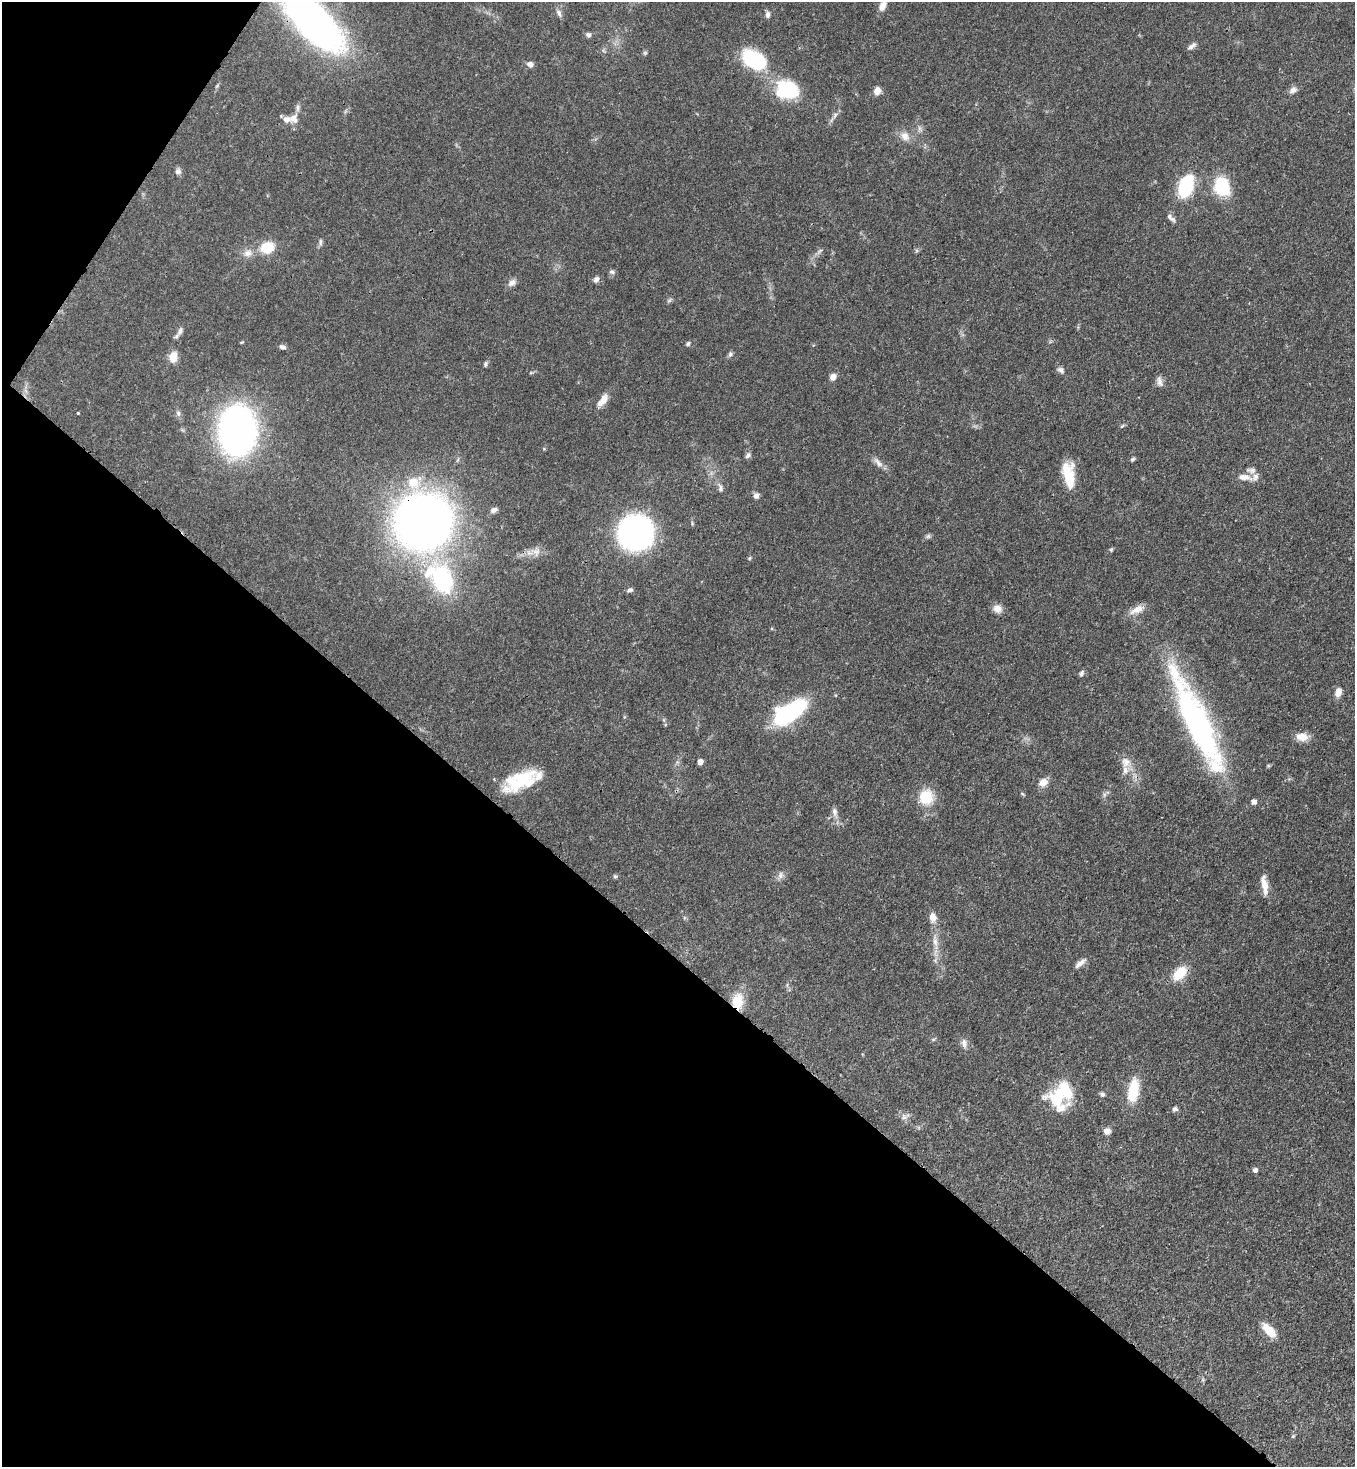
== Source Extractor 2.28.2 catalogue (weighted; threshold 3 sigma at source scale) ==
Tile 9 of 4 x 4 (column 1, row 3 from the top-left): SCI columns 364-1716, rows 1525-2989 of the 6000 x 5978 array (HDU 1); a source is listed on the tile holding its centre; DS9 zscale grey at full resolution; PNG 1357 x 1469 px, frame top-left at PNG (2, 2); no overlay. Shown black and unused: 37% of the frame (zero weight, under 3 of 4 exposures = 7% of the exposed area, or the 3 px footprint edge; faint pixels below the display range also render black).
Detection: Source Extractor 2.28.2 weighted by HDU 2 'WHT'; one run over the whole footprint, this tile lists its part. Background 0.0664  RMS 0.0036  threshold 0.0162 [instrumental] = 3 sigma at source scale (4.5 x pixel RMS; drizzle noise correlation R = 1.50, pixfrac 1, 0.05/0.05 arcsec/px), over >= 5 px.
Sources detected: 104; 1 too faint to see at this stretch — not listed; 7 inside a brighter listed object's ellipse — not listed separately; the other 96 listed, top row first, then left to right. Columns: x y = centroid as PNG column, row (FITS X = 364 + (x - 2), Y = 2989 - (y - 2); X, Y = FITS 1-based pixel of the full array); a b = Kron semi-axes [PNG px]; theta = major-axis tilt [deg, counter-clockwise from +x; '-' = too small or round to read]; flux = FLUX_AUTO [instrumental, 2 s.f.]
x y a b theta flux
883 6 12 8 61 2.6
559 13 11 6 -63 1.3
768 14 8 6 83 1.2
313 21 51 21 -48 240
588 35 6 6 - 0.99
1192 46 13 5 36 1.3
645 53 6 5 - 0.54
754 59 30 18 -34 24
530 64 8 7 - 1.5
787 90 25 20 -10 22
1293 90 10 7 29 1.8
877 91 9 7 71 2.4
835 115 9 5 60 1.2
294 119 14 11 -79 2.6
920 129 10 5 -76 1.1
905 136 13 11 -56 3.2
178 171 8 8 - 1.3
1185 186 18 10 68 33
1222 187 20 15 -72 18
1171 218 15 6 -43 1.4
320 242 10 4 90 0.8
267 247 17 13 20 8
820 251 9 3 45 0.77
248 253 13 10 14 2.9
612 272 8 6 -25 0.88
596 279 8 6 55 1.3
512 283 12 8 34 1.7
180 331 12 7 64 1.7
242 342 5 4 - 0.35
688 344 6 5 - 0.76
282 347 8 5 -19 1.1
730 354 8 5 79 0.87
173 357 13 10 82 3.8
485 364 8 4 85 0.67
1061 370 10 7 -32 1.2
531 373 6 3 19 0.43
833 377 7 6 - 2.6
1159 381 15 7 -76 1.7
602 400 17 8 55 3.7
78 413 3 3 - 0.35
178 413 8 5 -61 0.99
1122 426 7 4 44 0.49
237 430 32 23 89 210
544 449 5 3 - 0.33
748 455 8 5 46 0.98
1133 459 6 5 - 0.6
878 462 19 6 -47 2.1
1069 476 28 14 -81 10
1244 477 21 8 -7 3.8
413 482 16 14 26 7.8
720 488 12 6 -71 1.3
756 496 8 7 - 1.3
494 510 9 6 30 1.3
423 521 35 34 - 410
635 532 24 23 - 130
928 536 7 6 - 0.78
1111 550 5 5 - 0.47
536 552 15 12 -20 3.2
749 558 6 4 87 0.45
442 579 35 23 -73 37
630 590 9 5 29 0.9
997 609 11 10 - 2.4
1137 610 22 9 27 3.5
1081 673 8 5 71 0.93
1338 692 9 7 73 2.9
789 712 30 14 33 50
1197 721 127 25 -65 94
1302 737 15 10 -8 3.7
700 762 5 4 - 2.5
1126 762 16 13 -74 3.7
1268 766 5 5 - 0.43
520 781 42 19 25 18
1043 782 12 10 31 2.9
1104 795 7 4 72 0.77
926 797 20 18 81 9.3
1254 802 5 5 - 1.8
835 812 12 7 -86 1.7
780 875 11 6 85 1.4
615 876 6 5 - 0.54
1264 884 25 8 -80 4.3
933 917 12 8 -80 2.8
935 941 21 6 -84 3.5
1080 963 16 6 39 2.2
1180 973 18 11 45 8.4
738 1001 21 14 86 7.4
964 1043 13 7 -84 1.8
1133 1090 27 12 81 12
1102 1094 7 6 - 0.9
1060 1096 32 25 57 21
1175 1109 8 6 15 0.97
905 1116 13 8 22 1.7
1107 1131 9 9 - 1.8
1255 1170 6 5 - 1.1
1269 1330 20 10 -45 5.9
1203 1380 7 4 -72 0.53
1293 1436 5 4 - 0.44
Overlapping masked pixels (flux is a lower limit): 3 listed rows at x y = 313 21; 423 521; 738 1001
Isophote crosses this tile's border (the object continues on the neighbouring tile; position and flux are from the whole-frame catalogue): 1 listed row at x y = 313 21